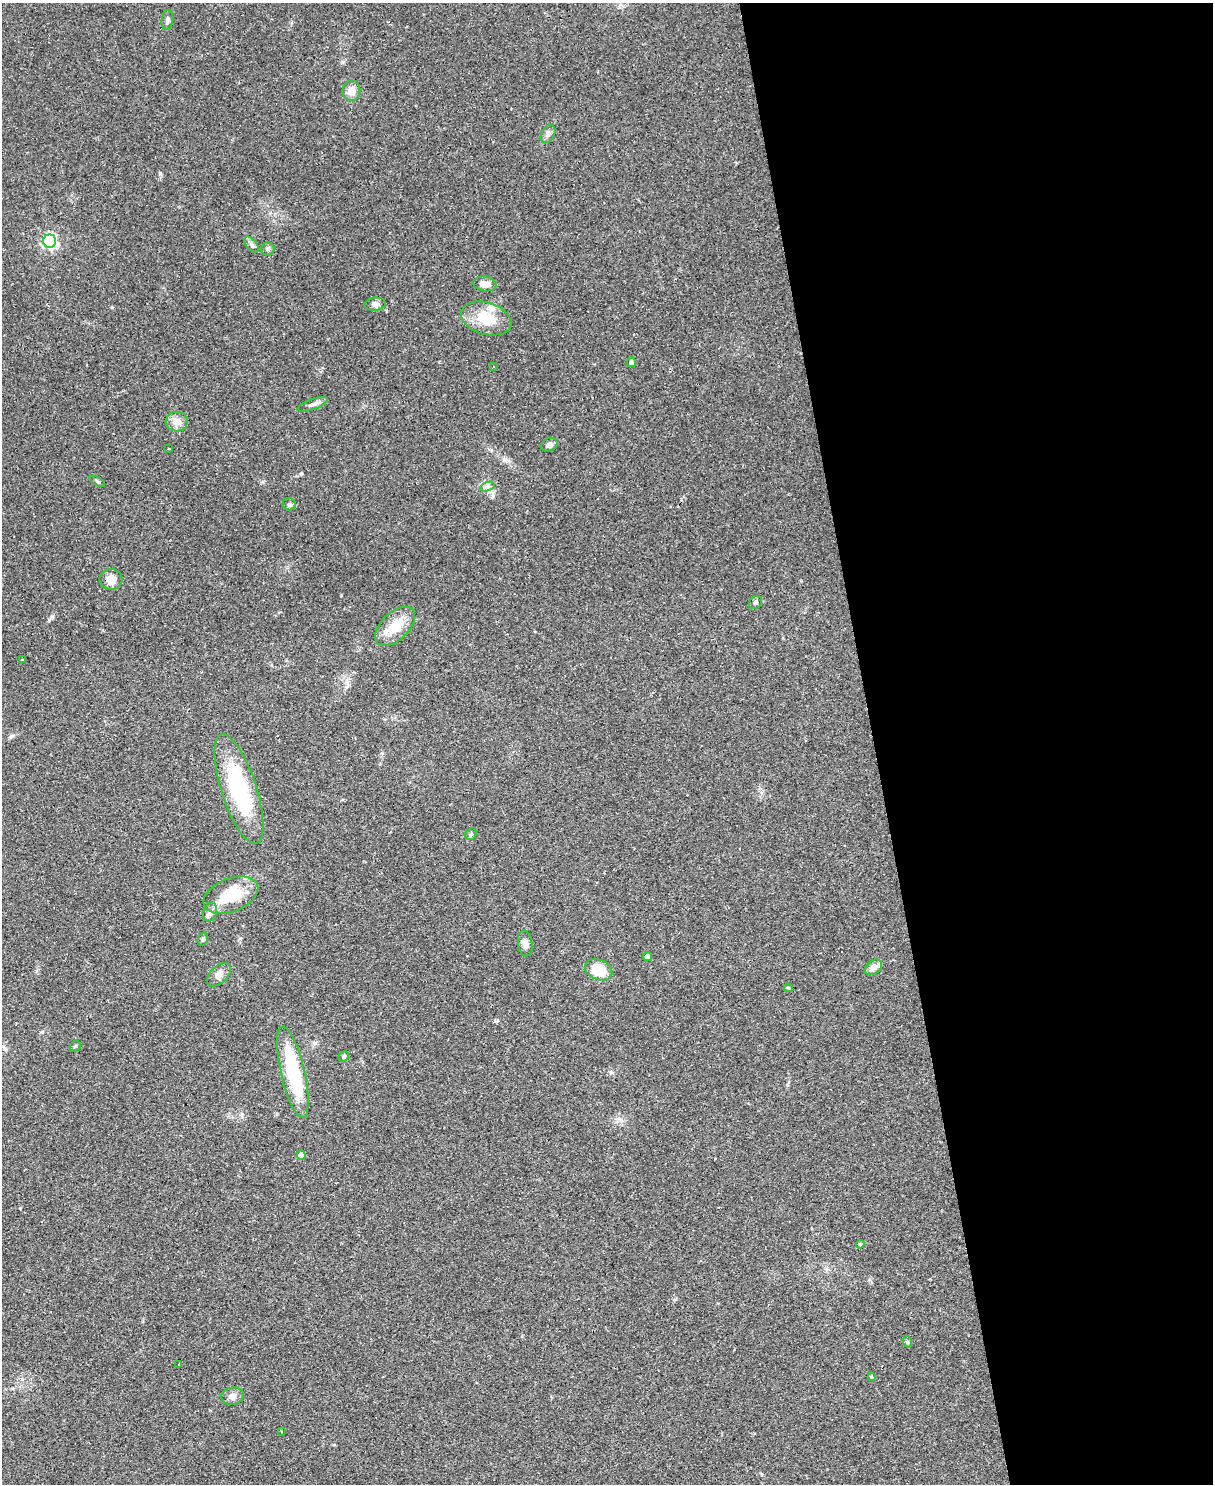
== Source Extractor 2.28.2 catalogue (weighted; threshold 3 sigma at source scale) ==
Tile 8 of 4 x 3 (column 4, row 2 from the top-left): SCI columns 3634-4844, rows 1728-3209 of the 4844 x 4824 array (HDU 1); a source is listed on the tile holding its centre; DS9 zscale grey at full resolution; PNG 1215 x 1486 px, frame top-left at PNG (2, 3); each listed source drawn as its Kron ellipse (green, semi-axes under 4 px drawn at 4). Shown black and unused: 28% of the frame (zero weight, under 2 of 3 exposures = <1% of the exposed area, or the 3 px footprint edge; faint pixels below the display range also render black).
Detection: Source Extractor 2.28.2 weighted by HDU 2 'WHT'; one run over the whole footprint, this tile lists its part. Background 0.0698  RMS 0.0058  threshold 0.0262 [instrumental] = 3 sigma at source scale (4.5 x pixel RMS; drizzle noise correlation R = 1.50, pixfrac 1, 0.05/0.05 arcsec/px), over >= 5 px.
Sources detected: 44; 1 inside a brighter listed object's ellipse — not listed separately; the other 43 listed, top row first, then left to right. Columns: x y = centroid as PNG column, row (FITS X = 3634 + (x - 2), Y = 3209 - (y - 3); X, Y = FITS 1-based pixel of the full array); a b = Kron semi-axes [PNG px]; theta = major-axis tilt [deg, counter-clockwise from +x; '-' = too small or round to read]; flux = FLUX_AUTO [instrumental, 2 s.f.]
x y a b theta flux
167 20 10 6 84 1.7
351 91 10 9 - 4.9
548 134 10 6 59 2
50 241 6 6 - 100
251 245 9 5 -49 1.6
268 249 6 6 - 1.3
485 284 11 7 -9 5.2
375 304 10 6 6 2.1
486 318 26 16 -17 16
632 362 5 4 - 1.9
493 367 3 3 - 0.76
313 404 16 5 20 2.2
177 422 11 10 - 4.9
549 445 9 6 25 2.8
169 449 3 2 - 0.68
97 481 8 3 -29 0.86
487 487 7 4 18 1.5
289 504 7 6 - 1.2
111 579 11 10 - 5.3
755 603 7 5 46 1.2
395 626 24 13 44 13
22 660 3 3 - 2.1
239 789 57 17 -72 59
471 834 6 5 - 0.92
231 895 29 16 22 23
210 912 10 6 73 2.4
203 939 7 5 70 1
525 943 13 7 -82 2.7
648 957 4 4 - 4
873 967 9 6 36 4.2
599 970 14 10 -22 16
219 975 14 8 42 3.5
788 988 5 4 - 0.74
75 1046 6 5 - 0.81
344 1056 6 4 46 0.83
293 1072 47 12 -77 40
301 1155 5 4 - 3.1
860 1244 4 4 - 0.69
908 1342 6 4 -70 0.74
179 1364 2 2 - 0.36
871 1377 3 3 - 0.59
232 1396 11 8 8 3
281 1431 3 2 - 0.37
Unlisted compact peaks at least as high as the median listed source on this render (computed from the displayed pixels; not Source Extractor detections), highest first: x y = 52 617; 160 173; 301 474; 112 307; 11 736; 611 1072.